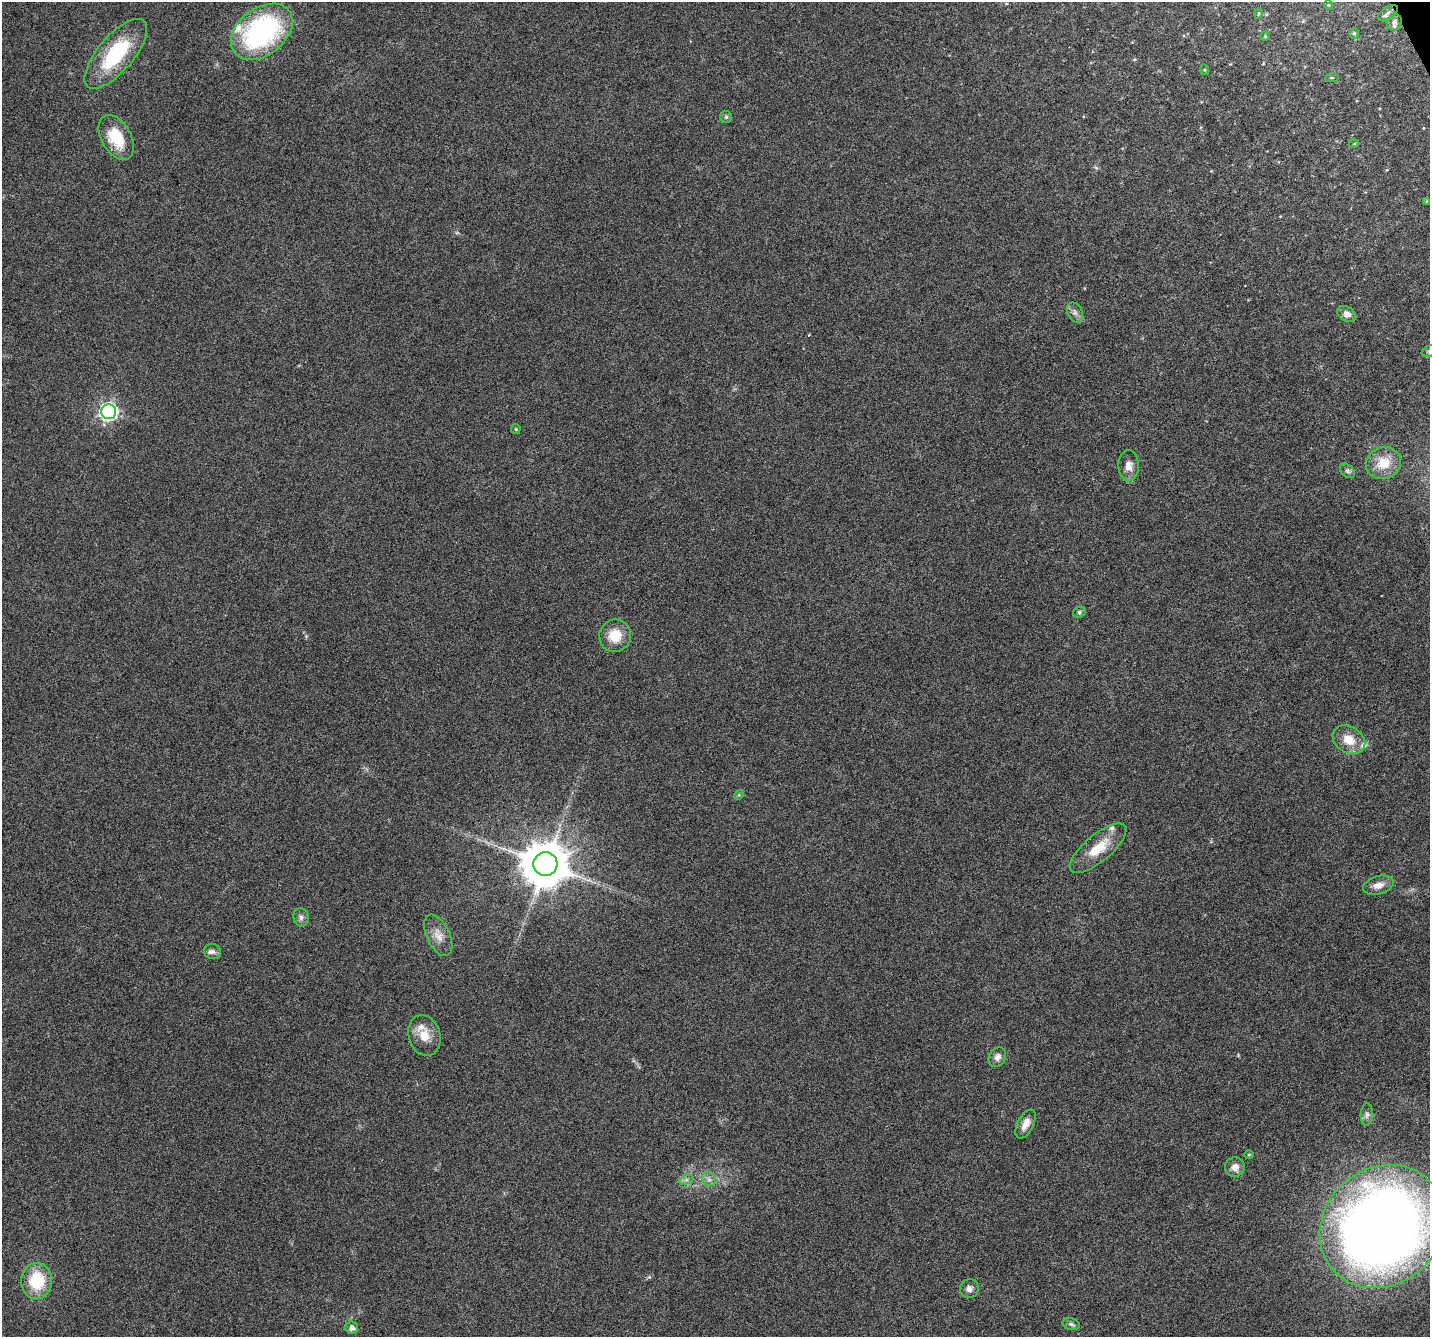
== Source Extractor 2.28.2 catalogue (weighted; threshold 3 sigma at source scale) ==
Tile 10 of 4 x 4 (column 2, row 3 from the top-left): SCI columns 1431-2858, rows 1489-2823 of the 5715 x 5588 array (HDU 1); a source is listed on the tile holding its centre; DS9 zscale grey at full resolution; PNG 1432 x 1339 px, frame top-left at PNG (2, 2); each listed source drawn as its Kron ellipse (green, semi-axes under 4 px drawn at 4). Shown black and unused: <1% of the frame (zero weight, under 4 of 8 exposures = <1% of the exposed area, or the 3 px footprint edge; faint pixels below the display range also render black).
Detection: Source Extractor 2.28.2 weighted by HDU 2 'WHT'; one run over the whole footprint, this tile lists its part. Background 0.0422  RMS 0.0029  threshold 0.0118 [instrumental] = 3 sigma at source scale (4.09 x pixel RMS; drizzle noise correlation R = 1.36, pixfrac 0.8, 0.0396/0.0396 arcsec/px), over >= 5 px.
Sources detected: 51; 1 too faint to see at this stretch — neither listed nor drawn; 5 inside a brighter listed object's ellipse — not listed separately; the other 45 listed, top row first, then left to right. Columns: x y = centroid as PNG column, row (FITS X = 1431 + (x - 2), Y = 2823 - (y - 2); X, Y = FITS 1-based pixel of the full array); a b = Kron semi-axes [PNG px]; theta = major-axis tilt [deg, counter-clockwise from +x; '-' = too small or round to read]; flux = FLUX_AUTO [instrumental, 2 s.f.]
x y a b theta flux
1328 5 5 3 - 0.21
1259 13 5 3 - 0.28
1388 13 11 5 32 0.92
1394 22 8 7 - 1.1
262 32 34 23 38 48
1354 33 5 5 - 0.42
1265 36 4 4 - 0.38
116 54 43 18 49 19
1205 70 5 3 - 0.28
1332 78 7 3 8 0.29
726 117 6 6 - 0.47
116 137 24 15 -60 9.2
1354 144 5 3 - 0.25
1427 201 4 4 - 0.44
1075 312 10 7 -64 1
1347 314 10 7 -32 1.7
1429 351 7 5 29 0.56
109 411 7 7 - 86
516 429 5 4 - 0.3
1383 463 18 16 21 6.2
1128 466 15 10 -88 2.3
1347 471 8 6 -41 0.69
1079 612 6 5 - 0.51
615 636 16 16 - 5.7
1349 740 17 13 -31 4.7
739 795 5 4 - 0.31
1098 848 35 13 40 7.1
545 864 12 11 - 1200
1378 885 16 9 16 2.2
301 917 9 7 -79 0.97
438 935 22 11 -65 3.1
213 952 8 7 - 0.93
424 1036 21 15 -73 4.4
997 1057 10 8 60 1.4
1367 1115 11 6 87 0.91
1026 1124 16 8 62 2.4
1249 1155 5 3 - 0.25
1235 1167 10 9 - 2.1
709 1179 7 6 - 0.92
686 1180 7 4 18 0.67
1382 1227 66 58 41 360
36 1281 18 15 85 12
969 1289 9 9 - 1.3
1071 1324 9 5 -11 0.7
352 1328 6 6 - 1.3
Isophote crosses this tile's border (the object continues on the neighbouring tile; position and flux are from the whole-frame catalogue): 2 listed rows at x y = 1429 351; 1382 1227